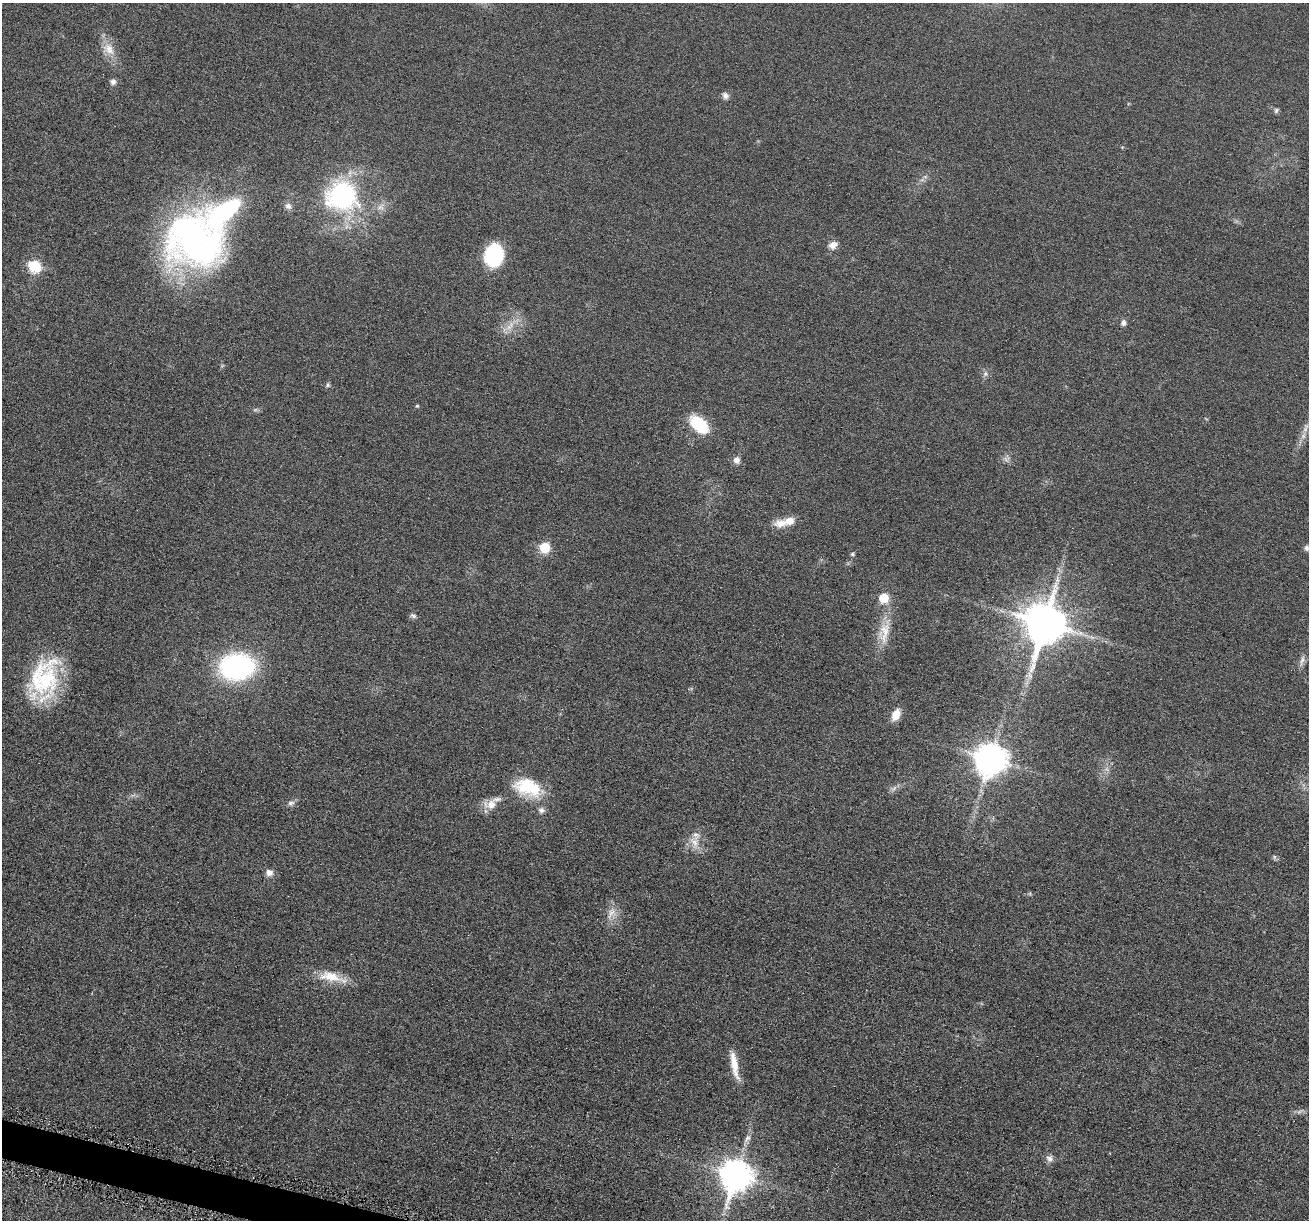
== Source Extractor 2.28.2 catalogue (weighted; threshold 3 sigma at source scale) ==
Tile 7 of 4 x 4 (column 3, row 2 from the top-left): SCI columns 2628-3934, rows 2574-3791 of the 5255 x 5272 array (HDU 1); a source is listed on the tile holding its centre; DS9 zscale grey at full resolution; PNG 1311 x 1222 px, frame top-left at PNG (2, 3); no overlay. Shown black and unused: <1% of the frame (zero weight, under 4 of 8 exposures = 1% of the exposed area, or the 3 px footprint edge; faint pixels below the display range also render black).
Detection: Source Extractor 2.28.2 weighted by HDU 2 'WHT'; one run over the whole footprint, this tile lists its part. Background 0.0528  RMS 0.0086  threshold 0.035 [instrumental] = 3 sigma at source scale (4.09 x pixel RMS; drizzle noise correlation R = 1.36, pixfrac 0.8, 0.05/0.05 arcsec/px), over >= 5 px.
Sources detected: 50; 2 too faint to see at this stretch — not listed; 4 inside a brighter listed object's ellipse — not listed separately; the other 44 listed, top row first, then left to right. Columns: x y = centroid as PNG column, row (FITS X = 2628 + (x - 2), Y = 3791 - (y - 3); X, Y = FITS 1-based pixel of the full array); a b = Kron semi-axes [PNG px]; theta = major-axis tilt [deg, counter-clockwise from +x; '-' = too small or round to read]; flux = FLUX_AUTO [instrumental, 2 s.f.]
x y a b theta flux
109 49 20 13 -51 11
113 82 8 7 - 2.9
725 95 9 8 - 3
1276 110 7 5 73 1.5
342 196 42 38 -15 110
288 206 10 7 -32 2.8
195 240 67 60 -26 280
833 245 12 8 33 5.2
494 255 20 16 78 61
34 266 7 6 - 73
1123 323 7 6 - 2.9
985 374 6 5 - 1.7
328 385 6 5 - 1.5
417 406 4 4 - 1
255 410 6 4 19 1.2
699 424 16 10 -43 44
736 460 7 7 - 4.5
780 523 17 11 5 9.3
545 548 6 6 - 46
1307 548 7 7 - 2.3
852 554 5 5 - 1.1
884 598 6 6 - 34
413 616 8 5 -17 1.9
1044 623 12 11 - 3100
884 633 35 14 80 19
1302 660 16 5 72 3.4
237 666 29 22 4 140
1030 675 11 5 -71 2.9
44 678 49 35 76 76
896 715 11 8 65 11
990 759 10 9 - 1500
528 786 31 24 -9 35
291 803 10 6 9 2.7
491 804 20 14 3 11
541 810 9 8 - 2.9
694 842 15 9 -49 8
1274 857 6 4 72 1.2
269 872 10 9 - 4.1
611 912 10 7 11 4.4
331 977 37 12 -13 17
734 1065 35 8 -79 14
747 1139 13 6 45 3.3
1050 1159 9 8 - 3.5
736 1175 10 10 - 1300
Isophote crosses this tile's border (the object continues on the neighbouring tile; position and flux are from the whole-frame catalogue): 1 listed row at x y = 1307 548